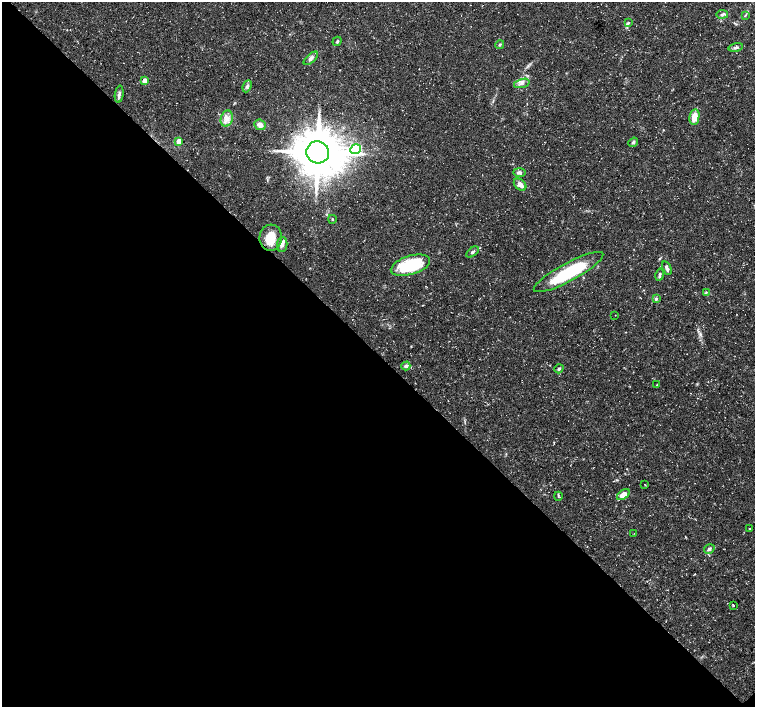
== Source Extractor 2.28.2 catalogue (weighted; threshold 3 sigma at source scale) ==
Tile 14 of 4 x 4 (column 2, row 4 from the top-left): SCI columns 1507-3011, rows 157-1565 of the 6028 x 6015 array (HDU 1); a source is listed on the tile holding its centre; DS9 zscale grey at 2 x 2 block average (1 PNG px = mean of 2 x 2 image px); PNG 757 x 709 px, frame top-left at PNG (2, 2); each listed source drawn as its Kron ellipse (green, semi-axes under 4 px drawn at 4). Shown black and unused: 50% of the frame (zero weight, under 3 of 5 exposures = <1% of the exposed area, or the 3 px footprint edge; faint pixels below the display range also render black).
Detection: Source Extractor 2.28.2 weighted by HDU 2 'WHT'; one run over the whole footprint, this tile lists its part. Background 0.0424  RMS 0.0026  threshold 0.0117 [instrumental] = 3 sigma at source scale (4.5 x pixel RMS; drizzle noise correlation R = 1.50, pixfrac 1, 0.0396/0.0396 arcsec/px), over >= 5 px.
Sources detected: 44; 2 inside a brighter object's white glare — neither listed nor drawn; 1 inside a brighter listed object's ellipse — not listed separately; the other 41 listed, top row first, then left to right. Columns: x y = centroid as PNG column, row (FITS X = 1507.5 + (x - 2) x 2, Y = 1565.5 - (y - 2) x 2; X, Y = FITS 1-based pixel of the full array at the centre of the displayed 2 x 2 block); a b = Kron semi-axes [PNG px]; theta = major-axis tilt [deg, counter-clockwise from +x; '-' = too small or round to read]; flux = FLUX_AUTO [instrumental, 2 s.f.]
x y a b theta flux
722 14 6 4 9 1.2
745 15 4 2 - 0.52
628 23 4 3 - 0.7
337 41 5 3 - 0.78
500 45 4 3 - 0.69
736 47 7 4 12 1.3
311 58 9 4 41 1.7
145 81 3 3 - 11
522 83 8 3 17 1.8
247 86 6 4 66 1.3
119 94 8 4 83 1.8
694 117 8 5 81 8
227 119 8 6 73 3.7
260 125 6 5 - 3.1
179 141 3 3 - 9.4
633 142 5 4 - 1.1
356 149 5 4 - 76
318 152 11 11 - 2600
519 173 6 4 -4 1.8
520 185 7 5 -41 3.7
332 219 4 2 - 0.56
271 238 13 11 85 12
282 245 7 5 83 2.2
472 252 7 4 36 1.3
410 265 20 9 17 35
667 268 7 3 -70 1.8
568 272 39 9 28 48
660 275 6 3 80 1.1
706 292 3 3 - 0.56
656 299 4 4 - 0.86
615 315 2 2 - 0.2
406 366 4 4 - 1.4
559 369 5 3 - 0.84
657 385 3 2 - 0.49
645 485 3 2 - 0.3
623 495 7 4 35 4.9
558 496 4 3 - 0.64
750 529 3 2 - 0.37
634 533 2 2 - 0.17
709 549 5 4 - 1.4
733 606 2 2 - 1.6
Diffuse or blended objects may show on this block-average render without a row.